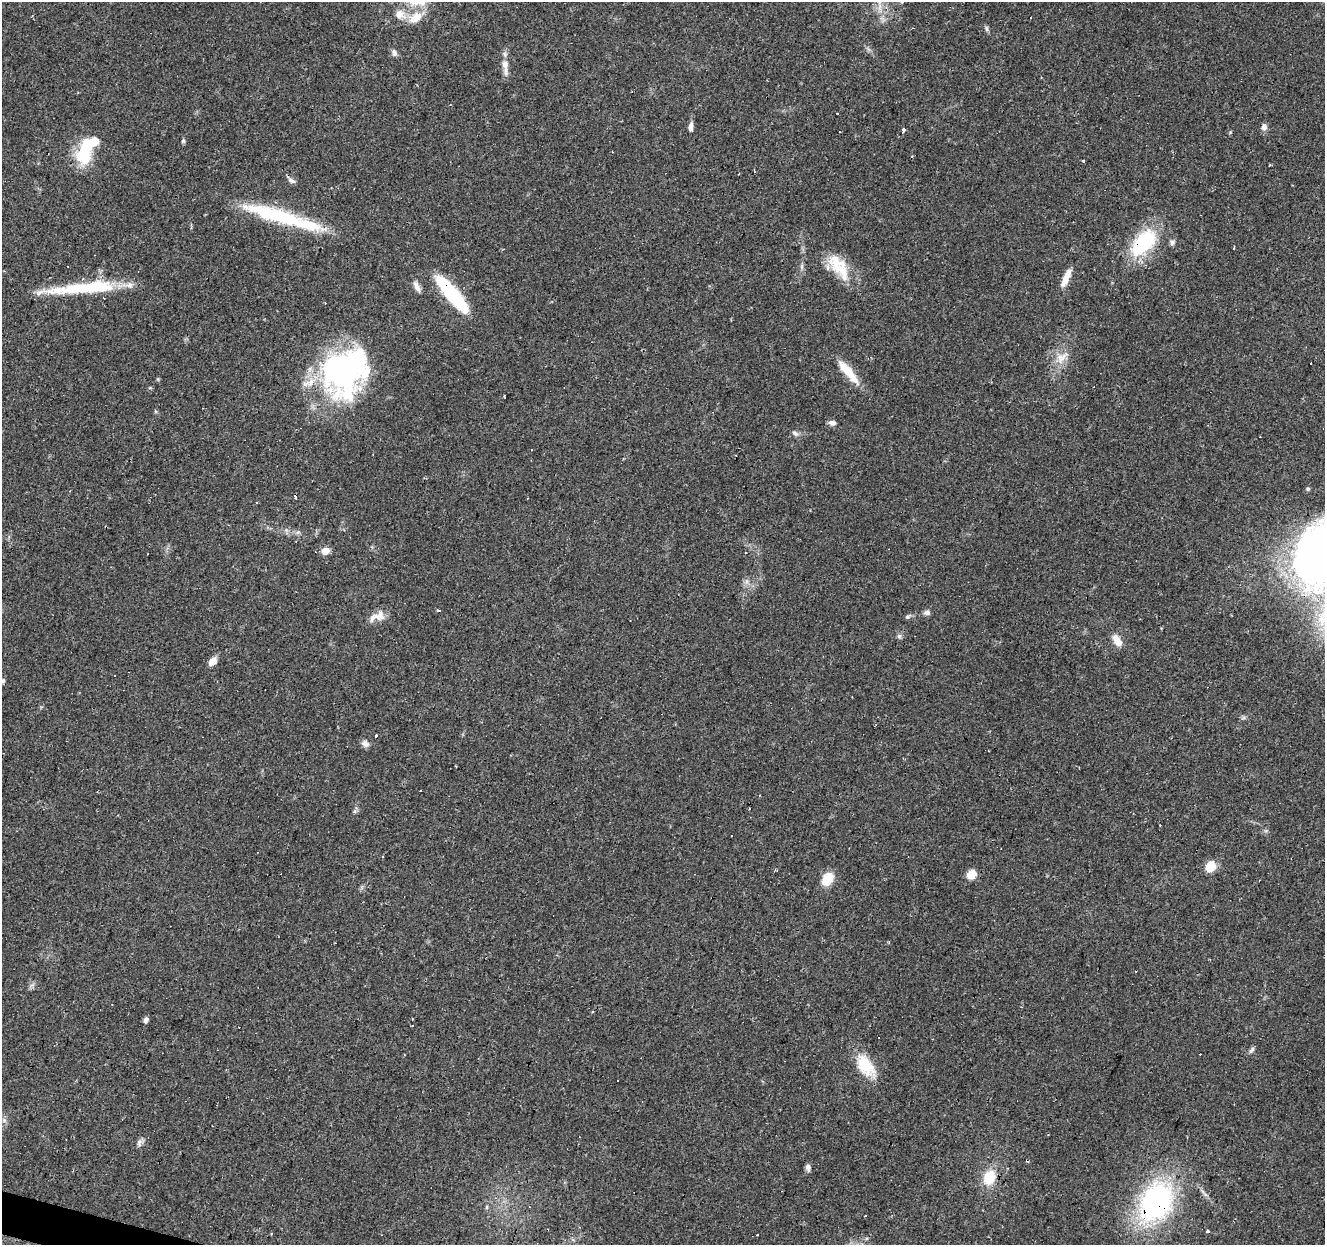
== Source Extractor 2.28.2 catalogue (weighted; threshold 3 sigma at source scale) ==
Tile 7 of 4 x 4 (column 3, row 2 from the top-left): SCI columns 2649-3971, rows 2701-3943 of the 5300 x 5464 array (HDU 1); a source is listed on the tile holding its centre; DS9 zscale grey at full resolution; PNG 1327 x 1247 px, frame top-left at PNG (2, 2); no overlay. Shown black and unused: <1% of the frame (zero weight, under 2 of 3 exposures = <1% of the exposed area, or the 3 px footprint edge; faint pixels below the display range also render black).
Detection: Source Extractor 2.28.2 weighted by HDU 2 'WHT'; one run over the whole footprint, this tile lists its part. Background 0.0956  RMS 0.0061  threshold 0.0275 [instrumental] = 3 sigma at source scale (4.5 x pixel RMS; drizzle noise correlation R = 1.50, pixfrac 1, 0.0396/0.0396 arcsec/px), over >= 5 px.
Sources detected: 86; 2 inside a brighter object's white glare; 17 cosmic-ray / hot-pixel residue — not listed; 6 inside a brighter listed object's ellipse — not listed separately; the other 61 listed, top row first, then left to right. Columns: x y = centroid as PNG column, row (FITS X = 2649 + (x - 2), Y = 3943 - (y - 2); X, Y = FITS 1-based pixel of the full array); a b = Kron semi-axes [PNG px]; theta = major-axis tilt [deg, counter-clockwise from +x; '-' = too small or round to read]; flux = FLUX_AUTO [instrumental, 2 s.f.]
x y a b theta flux
880 7 12 5 90 2.9
399 15 13 10 -29 6.7
415 18 21 13 37 9.9
987 29 9 4 -88 1.2
394 53 9 7 -68 2.1
505 64 10 8 -85 3.8
691 127 12 5 85 2.8
1264 127 9 7 90 2.8
903 130 4 3 - 3
183 141 6 5 - 0.95
85 152 33 16 79 29
1084 161 4 2 - 0.7
288 177 7 3 -43 6.1
268 213 63 18 -16 42
1143 242 37 20 45 44
1172 242 8 7 - 1.6
1234 248 3 2 - 0.7
841 270 37 19 -42 20
1066 278 21 7 65 7.4
417 287 16 6 -66 3
80 288 87 12 5 41
452 294 39 10 -49 63
1061 358 19 11 43 8.1
340 371 61 40 -78 120
848 371 37 9 -50 13
832 423 9 6 -13 2.3
795 433 10 5 -43 1.8
295 497 4 3 - 3.9
256 502 3 2 - 0.86
325 551 8 7 - 4.8
1304 561 84 30 -78 120
439 610 3 3 - 2.5
927 613 8 6 -5 1.9
380 616 16 13 19 6
907 617 7 6 - 1.2
1161 628 4 3 - 0.62
899 636 6 6 - 1.4
1117 640 16 9 -57 5.9
212 661 10 7 47 4.8
115 676 3 2 - 0.69
3 681 6 5 - 1.1
376 736 3 3 - 3.6
365 743 10 8 -27 2.7
355 811 6 5 - 1.2
731 835 3 3 - 3
1210 866 10 8 62 12
971 874 8 7 - 10
827 879 14 10 55 13
593 1011 3 3 - 2.5
146 1020 7 5 64 1.8
412 1025 3 2 - 0.51
1252 1050 10 5 53 1.5
865 1065 31 17 -55 19
4 1120 5 5 - 1.2
139 1142 8 5 46 1.9
1027 1161 4 3 - 0.7
808 1167 8 6 -80 2.1
989 1177 17 14 66 15
1156 1202 38 28 63 120
487 1207 6 4 72 0.81
1208 1231 4 3 - 2.5
Overlapping masked pixels (flux is a lower limit): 5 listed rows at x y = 288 177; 1143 242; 80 288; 452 294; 1156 1202